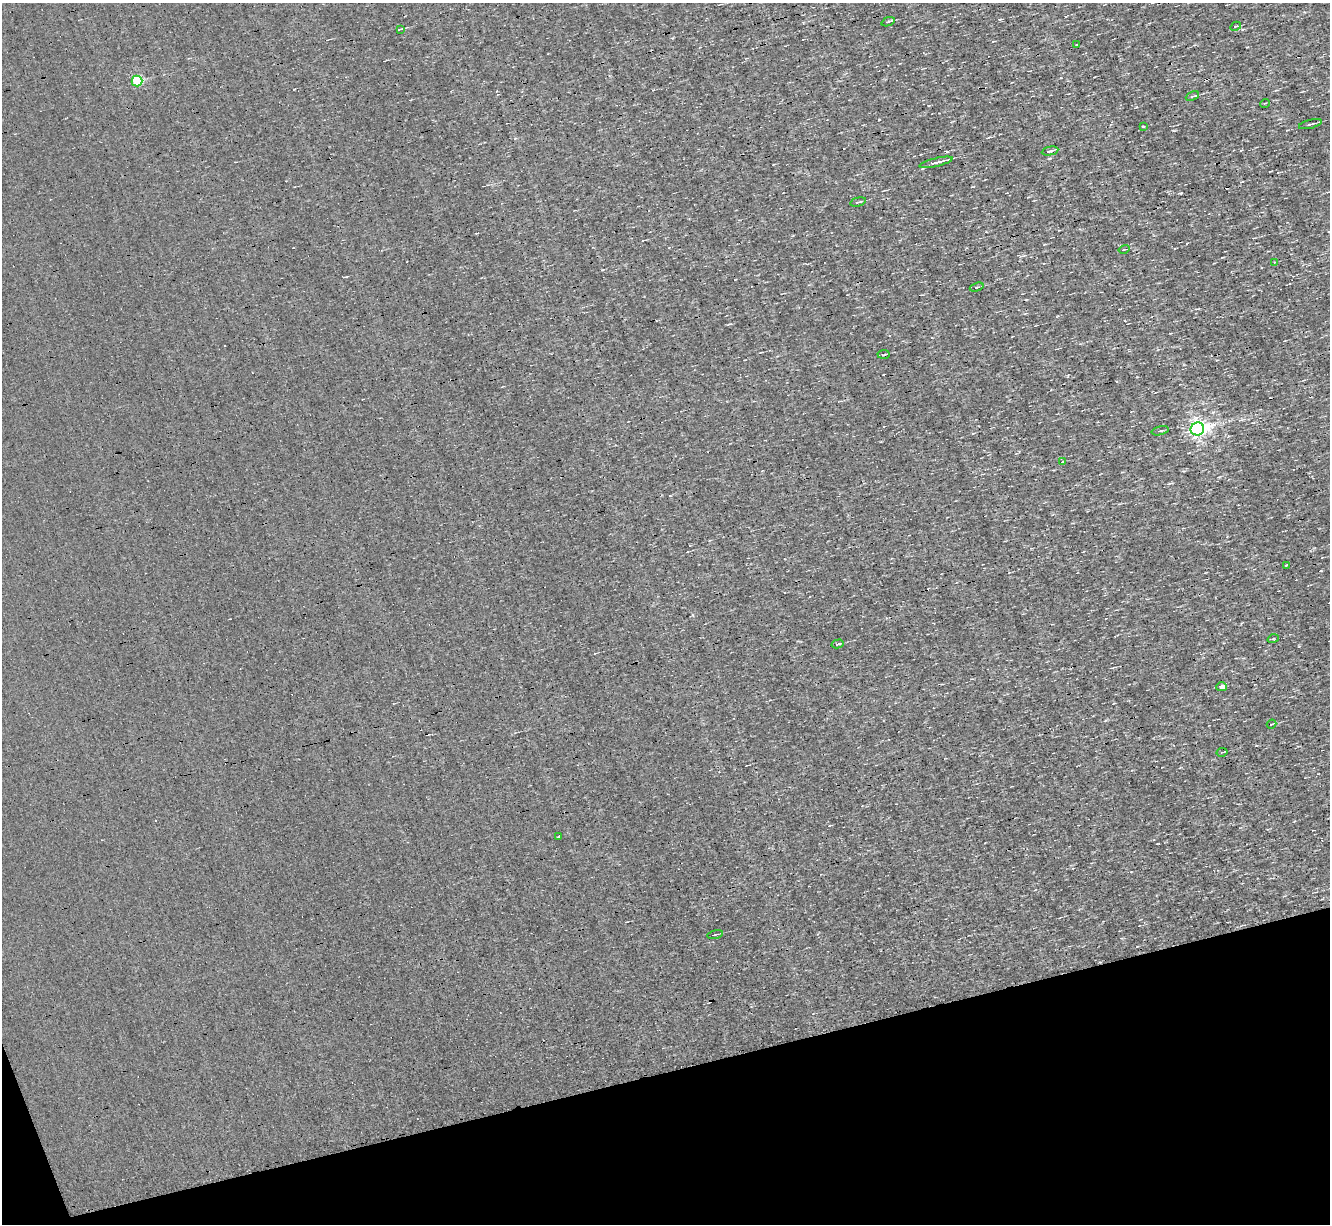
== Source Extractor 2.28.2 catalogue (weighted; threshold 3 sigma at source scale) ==
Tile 14 of 4 x 4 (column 2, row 4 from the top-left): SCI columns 1329-2656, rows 259-1480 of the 5312 x 5277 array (HDU 1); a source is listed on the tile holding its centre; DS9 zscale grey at full resolution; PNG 1332 x 1226 px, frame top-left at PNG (2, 3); each listed source drawn as its Kron ellipse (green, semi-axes under 4 px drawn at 4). Shown black and unused: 13% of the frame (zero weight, under 3 of 4 exposures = <1% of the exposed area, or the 3 px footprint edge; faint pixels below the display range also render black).
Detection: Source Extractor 2.28.2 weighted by HDU 2 'WHT'; one run over the whole footprint, this tile lists its part. Background 3.45e-04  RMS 0.044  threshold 0.199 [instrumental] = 3 sigma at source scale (4.5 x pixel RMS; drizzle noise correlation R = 1.50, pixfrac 1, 0.05/0.05 arcsec/px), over >= 5 px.
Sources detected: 33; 6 cosmic-ray / hot-pixel residue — neither listed nor drawn; the other 27 listed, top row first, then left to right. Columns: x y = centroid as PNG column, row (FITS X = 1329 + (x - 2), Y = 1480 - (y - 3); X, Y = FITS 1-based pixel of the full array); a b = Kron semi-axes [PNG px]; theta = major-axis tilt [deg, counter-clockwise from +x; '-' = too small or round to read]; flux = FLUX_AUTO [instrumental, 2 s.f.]
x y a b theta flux
888 22 7 3 21 7.1
1236 26 6 3 29 5.1
400 29 4 2 - 3.9
1077 44 3 2 - 4.5
137 81 5 5 - 290
1192 96 7 4 24 7.2
1265 103 5 3 - 3.7
1310 124 12 2 14 9.3
1143 127 4 2 - 3.1
1050 151 8 3 11 9.7
936 162 17 3 13 26
858 202 8 3 14 8.3
1124 249 5 2 - 3.7
1275 262 4 4 - 3.7
977 287 7 3 19 6.3
884 354 6 3 3 5.4
1197 429 7 6 - 1900
1160 431 9 4 13 7.7
1063 461 4 2 - 3.2
1287 565 4 3 - 3.6
1273 639 5 3 - 4.9
838 644 6 3 14 7.2
1221 687 5 4 - 26
1272 724 5 2 - 5
1222 752 6 2 12 3.9
558 837 3 2 - 4.7
715 934 8 2 12 5.3
Unlisted compact peaks at least as high as the median listed source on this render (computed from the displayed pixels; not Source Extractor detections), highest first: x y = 1181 193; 879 119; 1136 107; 602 270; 1299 646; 1242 29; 693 615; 1321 571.